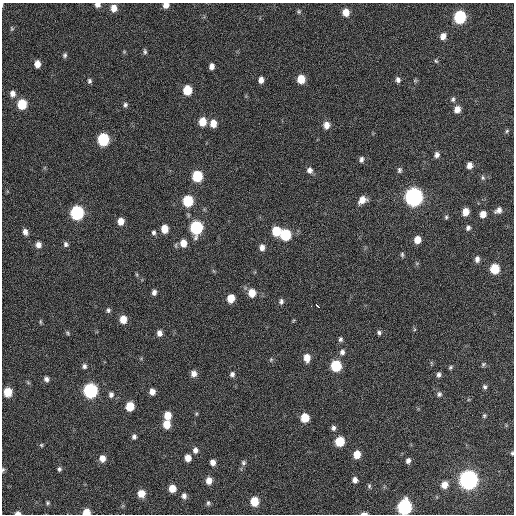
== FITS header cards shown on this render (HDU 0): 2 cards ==
NAXIS1  =                  512 / Axis length
NAXIS2  =                  512 / Axis length

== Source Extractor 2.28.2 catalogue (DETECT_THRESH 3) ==
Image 512 x 512 px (HDU 0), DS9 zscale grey, 1 PNG px = 1 image px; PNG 516 x 516 px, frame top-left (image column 1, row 512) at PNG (2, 3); no overlay
Background 87.3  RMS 9.4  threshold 28.1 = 3 sigma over >= 5 px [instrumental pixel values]
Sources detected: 131; all 131 listed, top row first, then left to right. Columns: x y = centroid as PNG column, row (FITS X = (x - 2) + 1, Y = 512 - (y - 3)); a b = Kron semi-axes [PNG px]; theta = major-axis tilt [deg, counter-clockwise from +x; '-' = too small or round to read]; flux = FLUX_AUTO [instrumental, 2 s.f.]
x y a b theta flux
2 5 5 3 - 530
97 5 6 5 - 3100
166 5 6 5 - 4000
114 8 7 6 - 5800
299 11 6 5 - 990
346 12 7 6 - 6900
460 17 8 7 - 57000
12 29 7 5 -89 970
443 36 7 6 - 4100
145 51 7 4 -79 1300
124 52 6 4 0 640
65 55 6 6 - 1400
436 61 6 4 -45 930
37 64 7 6 - 5200
211 66 6 5 - 3100
301 79 7 6 - 11000
261 80 6 5 - 3600
398 80 6 6 - 2100
415 80 6 4 0 890
89 81 7 5 -77 1300
187 90 7 6 - 17000
13 94 8 7 - 3400
453 99 7 5 80 1400
22 104 7 6 - 21000
125 105 6 5 - 1500
457 109 7 6 - 4900
202 122 8 6 87 10000
213 123 7 6 - 7400
326 125 8 7 - 4700
507 131 5 4 - 860
103 139 8 7 - 51000
437 155 7 6 - 2400
361 159 7 5 75 1900
469 165 6 5 - 3900
310 170 7 6 - 2800
399 170 7 6 - 1500
197 176 7 6 - 29000
483 178 6 6 - 1300
414 197 8 8 - 290000
362 200 8 7 - 6300
188 201 7 6 - 30000
498 210 9 6 34 3200
465 212 7 6 - 6800
77 213 8 7 - 91000
483 214 6 6 - 5200
446 217 7 4 82 1100
121 221 6 6 - 6100
196 228 8 7 - 69000
468 228 6 5 - 1800
165 229 7 6 - 8500
276 231 7 6 - 18000
25 232 7 6 - 3000
154 232 6 6 - 1400
285 235 7 7 - 35000
417 240 7 6 - 6400
183 243 8 7 - 7000
66 244 7 6 - 1800
38 245 7 6 - 3500
262 247 7 6 - 3500
402 255 7 4 -89 1100
477 259 7 5 82 2600
417 263 6 4 19 730
495 269 7 6 - 19000
136 274 6 4 -70 730
154 292 6 5 - 2300
252 293 8 7 - 8900
231 298 7 6 - 9700
281 301 7 6 - 1900
311 306 2 2 - 7500
317 306 5 3 - 6300
108 310 6 5 - 1400
123 319 7 6 - 8400
293 321 5 4 - 630
40 322 7 3 -90 800
414 329 6 4 -72 770
68 333 7 4 -29 940
159 333 7 6 - 3400
379 333 6 6 - 1500
340 339 6 5 - 1400
342 352 7 6 - 2300
307 358 8 6 -86 6600
271 360 7 5 70 1100
483 364 7 5 46 1000
84 366 6 6 - 1800
336 366 7 7 - 34000
450 367 6 4 42 990
194 374 7 6 - 4000
232 374 6 5 - 2100
439 375 6 5 - 1700
46 379 6 6 - 2200
485 387 6 5 - 1400
90 391 8 7 - 120000
8 392 7 6 - 16000
152 392 6 5 - 4600
439 394 7 7 - 1700
111 395 7 6 - 2300
130 406 7 6 - 15000
196 414 5 4 - 770
167 416 7 6 - 9400
484 416 6 5 - 960
305 418 7 6 - 14000
167 424 7 6 - 10000
333 428 7 6 - 2000
134 437 6 6 - 1800
340 441 7 6 - 20000
41 445 5 4 - 850
195 450 8 7 - 3000
512 453 5 3 - 790
357 454 7 6 - 9200
102 458 7 6 - 5100
188 458 6 6 - 5500
212 461 6 4 -55 5900
408 461 5 5 - 2300
243 463 8 6 85 1700
59 469 5 5 - 1300
3 470 6 5 - 1100
355 480 6 6 - 2900
468 480 8 8 - 370000
209 481 7 6 - 5300
444 485 6 6 - 6200
369 486 7 5 -82 1100
172 488 6 6 - 8300
141 494 6 6 - 8600
184 496 7 6 - 2400
254 501 7 6 - 15000
48 503 5 5 - 970
208 503 6 5 - 1300
404 507 8 7 - 120000
86 512 6 5 - 8900
18 513 5 4 - 2600
364 513 7 3 0 2000
At the frame edge (FLAGS 8, measured only in part): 9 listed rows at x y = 2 5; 97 5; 166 5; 512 453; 3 470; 404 507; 86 512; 18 513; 364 513